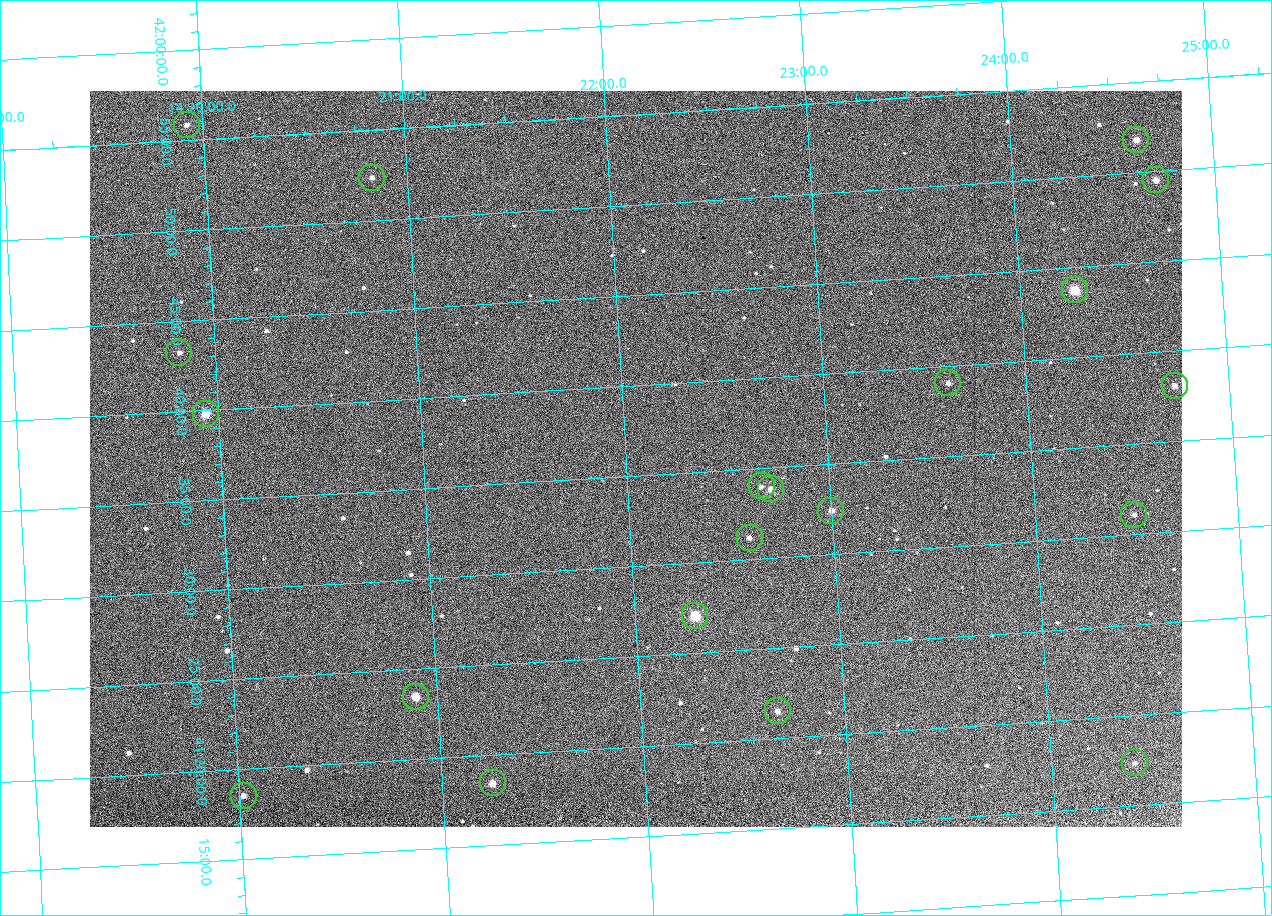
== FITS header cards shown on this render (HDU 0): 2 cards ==
NAXIS1  =                 1092 /fastest changing axis
NAXIS2  =                  736 /next to fastest changing axis

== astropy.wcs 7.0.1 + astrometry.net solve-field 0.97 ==
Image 1092 x 736 px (HDU 0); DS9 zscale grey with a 90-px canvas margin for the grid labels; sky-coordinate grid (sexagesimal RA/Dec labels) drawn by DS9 from the SOLVED WCS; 20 Tycho-2 reference stars matched to detected sources circled (green)
Header WCS: none
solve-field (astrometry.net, Tycho-2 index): SOLVED blind (the file carries no WCS)
Solved WCS: RA---TAN-SIP/DEC--TAN-SIP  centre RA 14:22:03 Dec +41:36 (215.51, +41.60 deg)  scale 3.33 arcsec/px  FOV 60.6' x 40.8'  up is +3 deg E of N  parity flipped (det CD > 0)
(file carries no celestial WCS; the grid is the blind solution)
Tycho-2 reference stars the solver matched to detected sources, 20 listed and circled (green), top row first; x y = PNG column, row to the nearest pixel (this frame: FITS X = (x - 90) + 1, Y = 736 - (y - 91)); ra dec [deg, ICRS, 3 dp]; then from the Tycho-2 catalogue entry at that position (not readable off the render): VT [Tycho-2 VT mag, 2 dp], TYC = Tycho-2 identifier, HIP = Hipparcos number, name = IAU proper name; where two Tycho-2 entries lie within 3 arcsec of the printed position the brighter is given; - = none
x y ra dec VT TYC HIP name
187 125 214.980 +41.931 11.35 3038-237-1 - -
1136 140 216.156 +41.863 10.20 3038-555-1 - -
372 178 215.206 +41.873 11.51 3038-538-1 - -
1156 180 216.177 +41.826 10.45 3038-108-1 - -
1075 290 216.068 +41.729 8.81 3038-334-1 70409 -
179 353 214.956 +41.721 12.00 3038-491-1 - -
948 383 215.904 +41.651 11.40 3038-603-1 - -
1175 386 216.183 +41.635 11.01 3038-413-1 - -
206 414 214.985 +41.663 9.23 3038-464-1 - -
762 486 215.666 +41.567 11.76 3038-461-1 - -
771 489 215.677 +41.563 10.23 3038-459-1 - -
831 511 215.750 +41.540 11.12 3038-479-1 - -
1134 515 216.123 +41.518 12.02 3038-258-1 - -
750 538 215.647 +41.519 11.59 3038-488-1 - -
695 616 215.574 +41.451 8.73 3038-566-1 70240 -
416 697 215.224 +41.391 9.78 3038-588-1 - -
778 711 215.668 +41.358 11.71 3038-531-1 - -
1135 763 216.103 +41.289 12.07 3038-286-1 - -
493 783 215.313 +41.307 10.54 3038-302-1 - -
244 796 215.006 +41.309 11.67 3038-298-1 - -